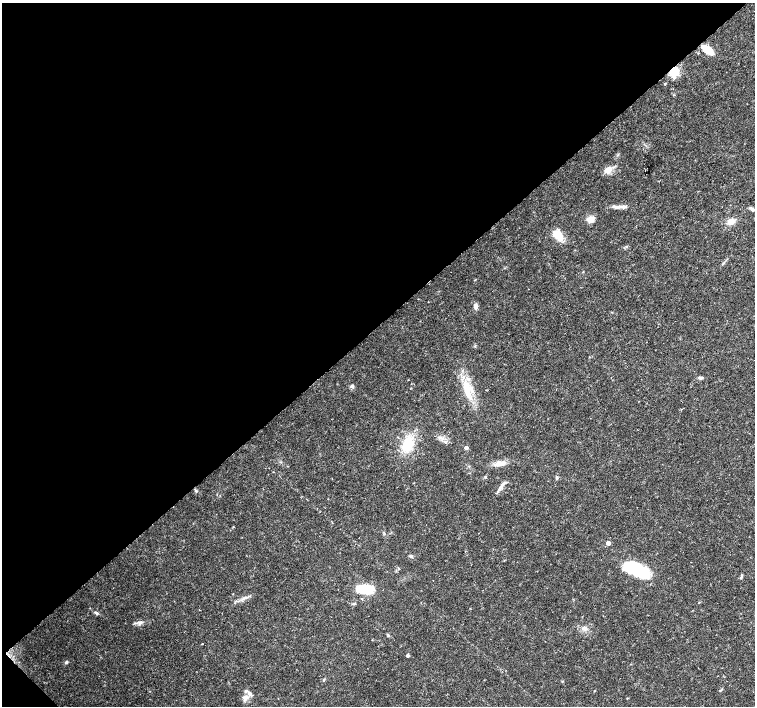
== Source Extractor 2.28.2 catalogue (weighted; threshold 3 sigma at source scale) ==
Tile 5 of 4 x 4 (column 1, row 2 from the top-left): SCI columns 1-1505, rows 2972-4379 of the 6027 x 6007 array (HDU 1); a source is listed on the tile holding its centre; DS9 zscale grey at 2 x 2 block average (1 PNG px = mean of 2 x 2 image px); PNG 757 x 708 px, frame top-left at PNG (2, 3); no overlay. Shown black and unused: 46% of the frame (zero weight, under 3 of 4 exposures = <1% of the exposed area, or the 3 px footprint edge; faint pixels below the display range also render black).
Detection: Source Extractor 2.28.2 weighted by HDU 2 'WHT'; one run over the whole footprint, this tile lists its part. Background 0.0132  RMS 0.002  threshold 0.00896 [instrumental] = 3 sigma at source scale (4.5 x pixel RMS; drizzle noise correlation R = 1.50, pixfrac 1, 0.0396/0.0396 arcsec/px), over >= 5 px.
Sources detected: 40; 3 inside a brighter object's white glare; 1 cosmic-ray / hot-pixel residue — not listed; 2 inside a brighter listed object's ellipse — not listed separately; the other 34 listed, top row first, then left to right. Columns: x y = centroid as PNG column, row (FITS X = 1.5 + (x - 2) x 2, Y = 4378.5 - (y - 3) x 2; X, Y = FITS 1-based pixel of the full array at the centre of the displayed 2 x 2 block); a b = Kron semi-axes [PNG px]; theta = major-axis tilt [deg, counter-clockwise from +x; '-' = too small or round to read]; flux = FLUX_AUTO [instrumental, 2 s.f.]
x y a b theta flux
707 50 10 5 -33 9.8
674 72 4 3 - 62
665 84 4 2 - 0.34
608 170 10 8 43 3.5
624 207 8 4 -5 1.8
752 209 8 4 -30 1.2
590 219 9 7 31 3.4
731 221 7 6 - 3.6
558 235 15 8 -54 7.2
476 306 6 4 -80 2.3
701 378 6 3 14 1
352 386 4 4 - 1.2
467 390 22 8 -72 10
408 443 13 8 68 14
466 448 3 2 - 2.5
500 463 16 6 10 4.1
485 477 3 3 - 0.38
557 478 4 3 - 0.68
500 487 18 3 55 2.1
196 491 4 3 - 0.66
608 543 3 3 - 3.9
410 556 5 2 - 0.49
398 568 3 2 - 0.28
633 568 25 12 -26 26
741 576 6 3 66 0.62
365 590 18 12 58 8.2
96 613 7 3 -39 0.87
140 622 5 3 - 0.95
583 628 6 4 -43 1.3
202 644 2 2 - 0.29
408 655 3 3 - 1.2
66 662 4 3 - 0.68
720 690 5 2 - 0.43
245 697 9 7 11 2.6
Overlapping masked pixels (flux is a lower limit): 1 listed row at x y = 674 72
Diffuse or blended objects may show on this block-average render without a row.